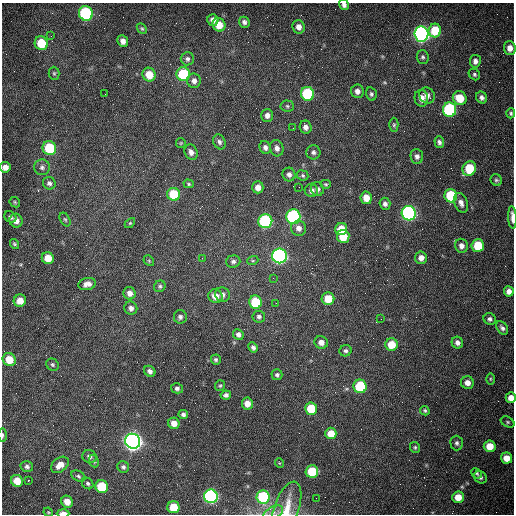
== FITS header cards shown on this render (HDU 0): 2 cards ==
NAXIS1  =                  512 /fastest changing axis
NAXIS2  =                  512 /next to fastest changing axis

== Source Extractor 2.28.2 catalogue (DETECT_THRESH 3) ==
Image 512 x 512 px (HDU 0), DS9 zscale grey, 1 PNG px = 1 image px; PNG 516 x 516 px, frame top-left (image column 1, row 512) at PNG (2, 3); each listed source drawn as its Kron ellipse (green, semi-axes under 4 px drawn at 4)
Background 1530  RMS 24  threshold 70.7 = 3 sigma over >= 5 px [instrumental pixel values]
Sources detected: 157; all 157 listed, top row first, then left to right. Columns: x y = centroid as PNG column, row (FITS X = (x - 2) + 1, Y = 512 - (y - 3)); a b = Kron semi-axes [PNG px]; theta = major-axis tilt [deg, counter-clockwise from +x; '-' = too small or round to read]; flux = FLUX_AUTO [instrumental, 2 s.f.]
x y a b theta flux
344 5 5 5 - 5.5e+03
86 13 7 7 - 2.3e+05
213 20 6 5 - 9.5e+03
244 22 6 5 - 4.7e+03
219 25 7 6 - 2.3e+04
299 27 7 6 - 8.8e+03
142 28 6 4 -48 2.2e+03
435 31 7 6 - 4.6e+04
421 34 7 7 - 7.3e+05
51 36 3 2 - 1.2e+03
123 41 6 5 - 8.4e+03
41 43 7 6 - 4.6e+04
510 48 7 6 - 1.2e+04
423 57 7 6 - 3.4e+03
187 59 6 6 - 4.7e+03
475 61 6 5 - 6.4e+03
54 73 6 5 - 2.6e+03
183 74 7 6 - 9.8e+04
474 74 6 5 - 2.8e+03
149 75 7 6 - 2.7e+04
194 81 7 7 - 7.1e+03
357 91 7 6 - 7.9e+03
105 94 2 2 - 7.4e+02
308 94 7 6 - 1.3e+05
371 94 6 5 - 3.2e+03
427 95 8 7 - 8.4e+03
482 97 6 5 - 5.2e+03
421 98 8 7 - 1.2e+04
460 98 7 6 - 3.2e+04
287 106 6 5 - 3.0e+03
450 110 7 6 - 2.0e+05
511 113 5 4 - 2.6e+03
267 115 6 6 - 7.6e+03
394 125 7 4 -89 2.4e+03
306 127 6 6 - 7.5e+03
293 128 2 2 - 7.3e+02
219 142 8 5 -66 4.6e+03
439 142 6 4 -69 4.4e+03
181 143 5 4 - 1.8e+03
265 147 7 5 -65 5.5e+03
49 148 7 6 - 7.2e+04
277 148 8 6 -73 7.2e+03
191 152 8 6 -66 7.4e+03
313 152 7 7 - 4.9e+03
417 156 7 6 - 5.9e+03
5 167 5 5 - 1.0e+04
42 167 8 8 - 5.3e+03
469 169 7 6 - 6.0e+04
289 175 7 6 - 5.3e+03
303 175 6 5 - 2.6e+03
496 180 6 5 - 3.0e+03
49 183 6 6 - 4.3e+03
189 184 5 4 - 2.0e+03
326 184 5 4 - 2.3e+03
258 187 6 5 - 1.1e+04
299 187 2 2 - 9.1e+02
317 189 7 6 - 5.2e+03
311 190 7 6 - 7.2e+03
174 194 6 6 - 6.1e+04
451 196 7 6 - 8.7e+04
366 198 6 5 - 1.8e+04
15 202 6 4 -47 2.2e+03
461 203 10 6 -70 7.8e+03
385 204 6 5 - 5.4e+03
409 213 7 7 - 4.4e+05
293 216 7 7 - 2.7e+05
10 217 6 5 - 3.9e+03
512 217 11 3 -87 1.1e+04
65 219 7 5 -61 2.6e+03
16 221 7 6 - 1.0e+04
265 221 7 7 - 2.0e+05
130 223 6 4 45 1.8e+03
299 228 7 7 - 8.3e+03
341 229 6 6 - 2.7e+04
343 236 6 6 - 3.4e+04
15 244 5 4 - 2.5e+03
478 245 6 6 - 4.8e+04
461 246 7 6 - 8.5e+03
279 256 7 7 - 5.4e+05
48 258 6 6 - 2.2e+04
202 258 2 2 - 7.5e+02
421 258 6 6 - 9.3e+03
253 260 6 3 19 1.9e+03
149 261 6 4 -47 2.4e+03
233 261 7 6 - 4.6e+03
273 278 2 2 - 7.8e+02
87 284 9 6 13 8.7e+03
160 286 6 5 - 3.2e+03
509 291 5 5 - 9.0e+03
130 293 6 6 - 8.6e+03
223 295 7 7 - 5.5e+03
215 296 7 6 - 1.4e+04
328 299 6 6 - 3.2e+04
20 301 6 6 - 1.6e+04
255 302 6 6 - 6.8e+04
276 303 2 2 - 1.1e+03
131 308 7 6 - 6.6e+03
180 317 7 6 - 4.3e+03
259 317 6 6 - 4.4e+03
381 319 2 2 - 7.6e+02
490 319 6 5 - 4.3e+03
502 328 7 5 -53 4.6e+03
238 334 6 5 - 5.8e+03
321 342 7 6 - 9.7e+03
457 343 6 5 - 6.2e+03
391 344 6 6 - 3.2e+04
253 347 5 4 - 4.4e+03
346 351 6 5 - 3.9e+03
9 360 7 6 - 3.0e+04
216 360 5 5 - 3.0e+03
53 365 6 5 - 3.1e+03
150 371 6 5 - 5.2e+03
277 375 5 5 - 3.6e+03
490 379 6 4 -90 1.9e+03
467 383 6 6 - 1.1e+04
220 386 5 5 - 2.4e+03
360 386 7 6 - 1.0e+05
177 388 6 5 - 4.1e+03
226 395 5 4 - 4.2e+03
511 398 5 5 - 1.1e+04
247 404 6 5 - 1.4e+04
311 409 6 6 - 4.4e+04
425 411 5 4 - 2.7e+03
183 414 5 4 - 4.1e+03
508 422 7 5 -28 2.6e+03
174 423 6 5 - 1.3e+04
331 433 6 5 - 2.4e+04
2 435 7 3 90 2.7e+03
133 441 8 7 - 1.3e+06
457 443 7 6 - 4.6e+03
490 446 6 5 - 2.4e+04
415 447 6 5 - 2.5e+03
89 457 7 6 - 6.0e+03
506 458 6 5 - 1.9e+04
94 461 6 4 -67 2.8e+03
279 463 5 3 - 1.2e+03
60 465 10 7 38 1.4e+04
27 467 6 5 - 4.2e+03
123 467 6 5 - 3.9e+03
312 471 6 6 - 6.0e+04
477 473 6 4 -41 2.8e+03
78 476 7 5 -27 3.2e+03
480 477 7 5 -35 4.2e+03
28 480 3 2 - 1.7e+03
17 481 6 5 - 2.2e+04
88 483 6 5 - 3.2e+03
102 487 6 6 - 7.5e+04
211 496 7 6 - 4.2e+05
263 497 6 6 - 1.5e+05
458 497 6 5 - 2.0e+04
316 498 2 2 - 3.3e+03
67 502 6 5 - 1.6e+04
173 507 6 6 - 4.2e+04
287 508 28 12 71 2.9e+04
48 512 5 4 - 1.6e+03
63 513 6 3 0 1.2e+04
273 513 10 6 27 6.3e+03
At the frame edge (FLAGS 8, measured only in part): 9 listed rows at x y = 344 5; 510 48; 5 167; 512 217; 511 398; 2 435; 287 508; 63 513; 273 513